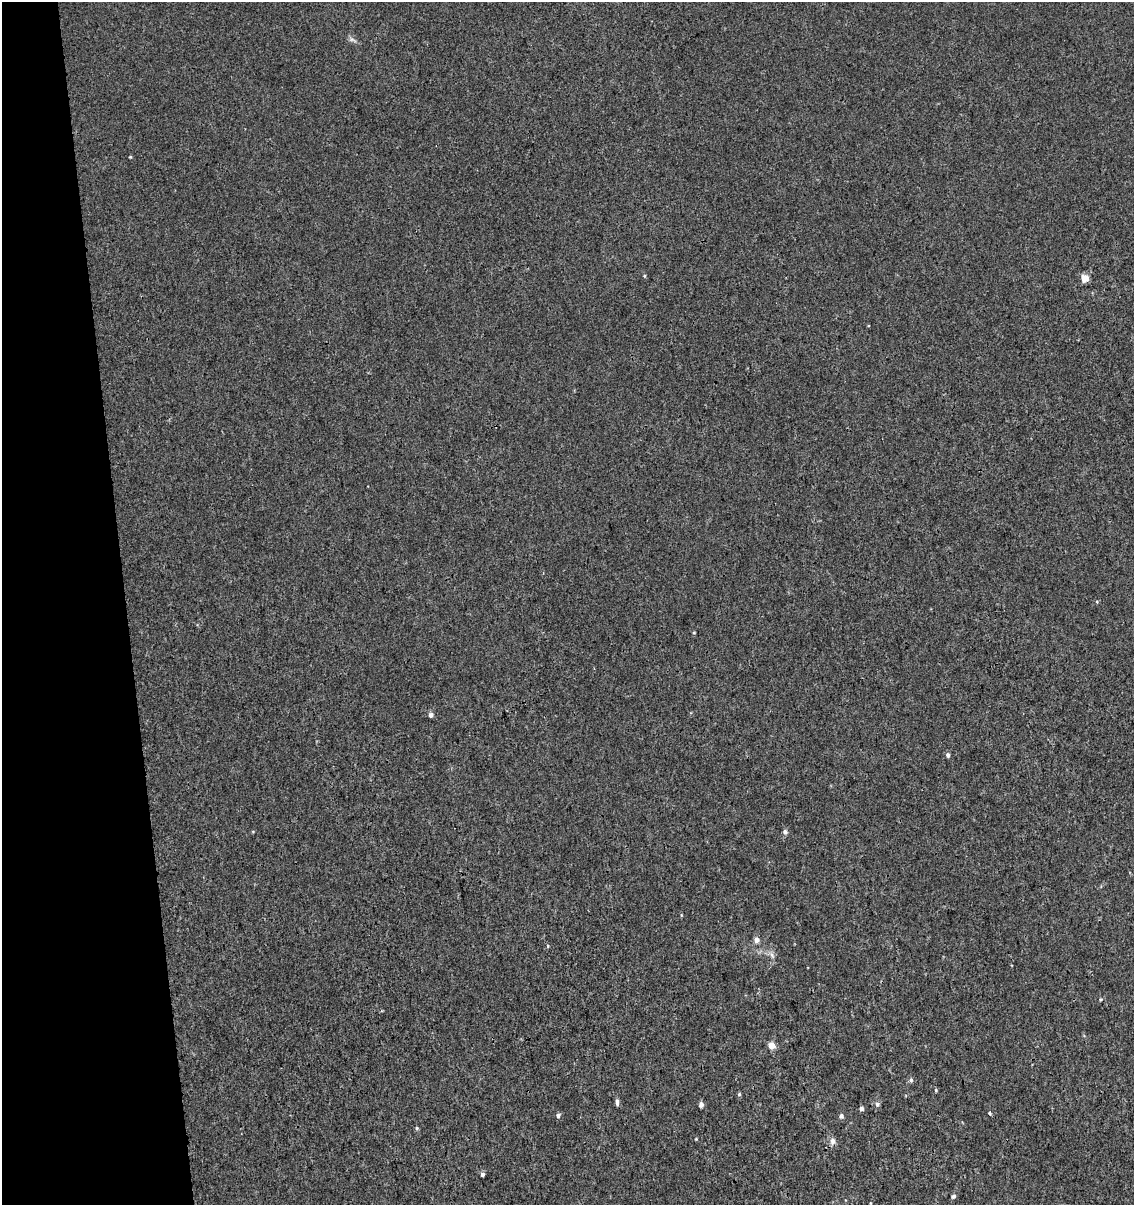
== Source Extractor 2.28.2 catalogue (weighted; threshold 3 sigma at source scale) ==
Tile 5 of 4 x 4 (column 1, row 2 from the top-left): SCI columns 80-1211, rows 2456-3658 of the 4644 x 4910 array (HDU 1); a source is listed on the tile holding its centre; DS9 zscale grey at full resolution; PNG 1136 x 1207 px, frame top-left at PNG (2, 2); no overlay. Shown black and unused: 11% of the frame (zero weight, under 3 of 4 exposures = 4% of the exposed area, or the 3 px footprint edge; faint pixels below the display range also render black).
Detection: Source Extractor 2.28.2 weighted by HDU 2 'WHT'; one run over the whole footprint, this tile lists its part. Background 5.43e-06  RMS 0.0026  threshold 0.0117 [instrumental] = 3 sigma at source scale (4.5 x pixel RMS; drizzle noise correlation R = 1.50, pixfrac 1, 0.0396/0.0396 arcsec/px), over >= 5 px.
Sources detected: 28; all 28 listed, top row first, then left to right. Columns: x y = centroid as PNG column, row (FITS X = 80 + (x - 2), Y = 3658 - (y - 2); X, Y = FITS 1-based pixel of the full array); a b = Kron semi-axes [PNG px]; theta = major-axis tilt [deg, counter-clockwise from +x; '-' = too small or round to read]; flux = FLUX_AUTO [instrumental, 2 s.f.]
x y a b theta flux
353 40 12 5 -29 0.8
130 157 4 3 - 0.22
644 276 5 3 - 0.29
1085 278 5 5 - 5.5
694 632 4 3 - 0.23
431 715 5 5 - 0.87
948 755 5 4 - 0.66
785 832 5 5 - 0.86
756 940 6 5 - 1.4
548 946 5 3 - 0.24
772 955 10 5 -63 0.87
1101 999 5 3 - 0.28
772 1045 5 4 - 3.9
911 1080 6 5 - 0.5
936 1090 5 4 - 0.32
739 1094 5 4 - 0.4
617 1102 8 4 -83 0.86
701 1104 5 4 - 1
877 1104 7 6 - 0.71
861 1108 5 4 - 0.76
989 1113 5 3 - 0.29
558 1115 6 5 - 0.62
841 1116 5 5 - 0.81
417 1128 5 4 - 0.36
696 1139 4 3 - 0.22
833 1141 7 6 - 1.4
483 1174 4 4 - 0.69
953 1196 5 4 - 0.66